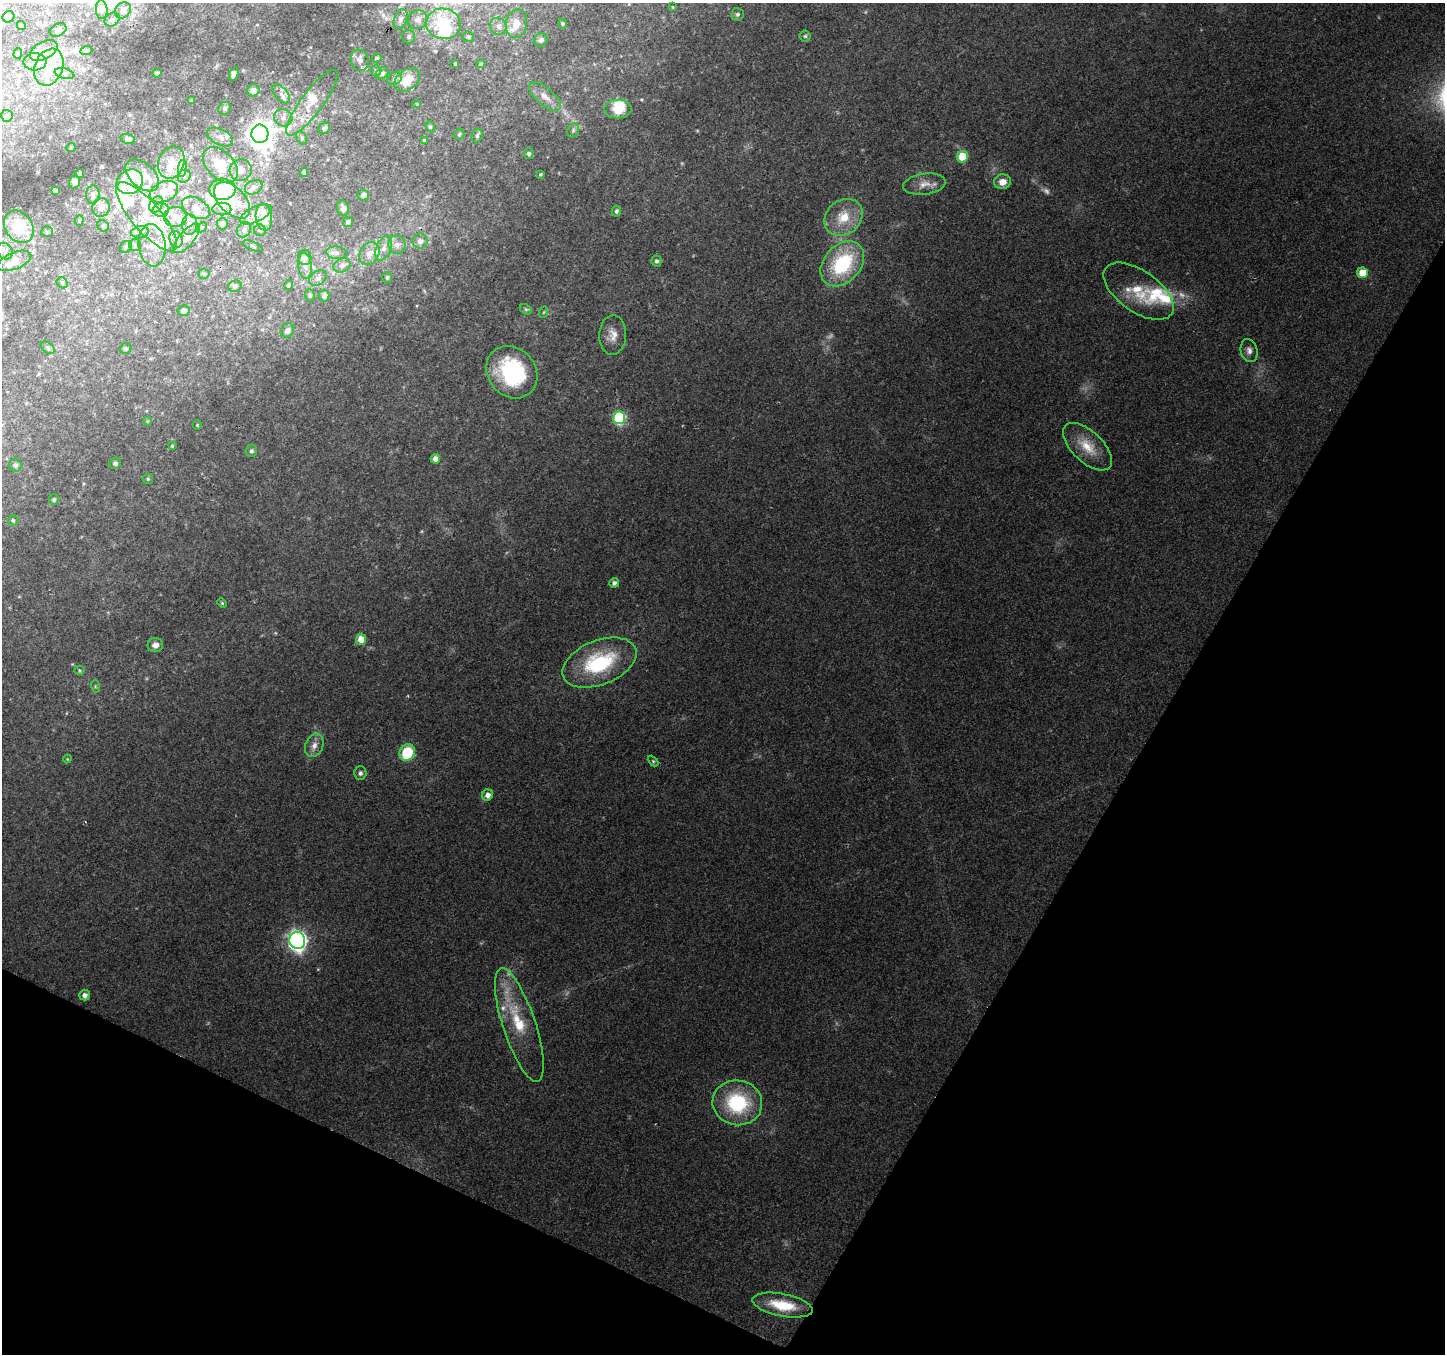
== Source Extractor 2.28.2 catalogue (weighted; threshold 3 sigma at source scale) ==
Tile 15 of 4 x 4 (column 3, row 4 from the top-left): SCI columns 2894-4336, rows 266-1617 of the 5779 x 5873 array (HDU 1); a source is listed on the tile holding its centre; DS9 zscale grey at full resolution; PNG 1447 x 1356 px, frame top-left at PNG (2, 3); each listed source drawn as its Kron ellipse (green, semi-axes under 4 px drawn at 4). Shown black and unused: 27% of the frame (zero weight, under 2 of 3 exposures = <1% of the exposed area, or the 3 px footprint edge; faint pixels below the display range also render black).
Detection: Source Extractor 2.28.2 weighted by HDU 2 'WHT'; one run over the whole footprint, this tile lists its part. Background 0.184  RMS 0.0099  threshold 0.0444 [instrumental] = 3 sigma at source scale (4.5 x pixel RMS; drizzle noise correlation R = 1.50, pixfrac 1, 0.0396/0.0396 arcsec/px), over >= 5 px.
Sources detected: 219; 5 too faint to see at this stretch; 10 inside a brighter object's white glare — neither listed nor drawn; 37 inside a brighter listed object's ellipse — not listed separately; the other 167 listed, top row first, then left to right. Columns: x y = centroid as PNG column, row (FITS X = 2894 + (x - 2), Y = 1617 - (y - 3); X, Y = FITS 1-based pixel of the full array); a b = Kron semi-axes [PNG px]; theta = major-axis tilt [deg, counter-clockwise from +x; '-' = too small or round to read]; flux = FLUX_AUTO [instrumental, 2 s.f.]
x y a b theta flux
672 7 4 3 - 0.67
102 10 9 6 -85 3.5
123 10 9 7 46 4
737 14 6 6 - 2.2
8 17 6 5 - 2
400 19 10 6 70 4
112 20 8 6 37 2.6
417 20 10 9 - 6
443 24 17 15 -11 43
516 24 14 10 80 13
562 24 5 4 - 1.2
21 26 4 3 - 1.6
498 26 9 8 - 4.6
58 30 9 6 25 3.4
409 36 7 6 - 2
805 36 5 5 - 1.8
468 37 6 5 - 1.7
541 40 7 6 - 3.3
44 50 15 8 29 7.7
86 51 6 4 20 1.5
18 54 5 4 - 1.6
377 58 5 3 - 1.3
360 60 11 9 -70 5
35 62 11 8 3 7.5
455 64 3 3 - 1.3
481 64 4 3 - 1.2
49 67 19 14 69 29
376 71 5 5 - 2.2
157 73 5 4 - 2.3
382 73 7 5 42 2.7
64 74 10 5 -15 2.8
234 74 7 4 70 3.1
395 78 8 6 34 2.6
407 80 14 10 37 18
253 90 6 5 - 5.9
281 94 11 6 -48 4
545 97 19 8 -40 10
191 100 3 3 - 0.76
312 103 40 11 53 20
417 104 4 2 - 0.72
225 108 7 6 - 2.1
618 109 13 9 0 19
7 116 6 5 - 2.2
283 118 9 8 - 5.8
430 127 6 4 -62 1.4
324 128 6 5 - 2.2
573 130 7 5 69 2.5
260 134 9 8 - 1000
459 134 6 4 47 1.3
477 136 7 5 63 1.8
220 137 14 8 -28 5.8
302 138 7 4 -61 1.8
128 139 7 4 -15 2.1
424 140 3 3 - 1.1
71 147 5 3 - 1.4
529 154 5 5 - 2.3
962 157 6 5 - 31
171 163 16 13 68 15
220 165 21 13 -46 29
182 168 9 4 81 3.4
241 170 11 11 - 9.2
304 172 4 4 - 3.1
80 173 4 2 - 0.91
540 174 3 3 - 1.1
142 175 20 12 -42 16
184 176 7 6 - 2.9
74 182 6 5 - 2.5
130 182 14 12 35 16
1002 182 8 7 - 9.3
924 184 21 10 8 10
254 187 9 7 26 3.9
223 189 13 10 -2 35
55 191 4 3 - 1.9
164 192 15 10 23 12
93 195 9 6 87 3.9
363 195 6 5 - 3.2
232 200 22 13 -46 29
156 204 9 6 63 4.7
101 208 9 8 - 6.8
196 208 15 9 -30 9.3
343 208 8 6 -79 3.9
222 209 9 6 0 4.5
161 210 8 7 - 4.9
616 211 5 4 - 2
256 214 17 7 26 9.4
146 217 43 14 -50 38
175 217 11 10 - 9.5
264 217 13 8 -81 26
843 217 20 17 40 25
79 220 5 4 - 1.3
348 222 5 5 - 2.2
222 224 6 5 - 5.7
189 225 10 7 88 6.3
103 226 6 5 - 1.6
19 227 17 13 -56 39
202 227 6 4 44 1.5
244 230 8 6 56 3.4
260 230 6 5 - 2.1
47 232 5 5 - 1.5
140 232 9 6 9 3.3
187 238 18 7 49 9.4
176 239 8 6 -75 4.1
420 241 7 7 - 4
135 245 6 6 - 2.4
152 245 21 13 -83 16
397 245 9 8 - 5.7
253 246 11 3 -24 1.4
126 247 6 5 - 1.9
384 248 13 7 67 7
5 251 9 7 -56 4.2
337 253 10 6 -5 4.1
369 253 12 9 57 9
305 257 8 6 88 6.9
15 261 18 8 22 12
656 261 5 5 - 2.4
842 264 25 18 48 76
342 265 9 6 20 4.6
305 266 13 7 -84 5.9
1362 273 5 5 - 17
204 274 5 5 - 1.6
387 277 5 5 - 1.6
318 278 9 6 35 3.7
62 283 6 5 - 1.6
288 285 5 4 - 1.8
235 286 7 5 16 2.7
1138 291 40 20 -35 37
310 295 6 4 -71 1.5
324 296 6 5 - 3.8
526 309 6 4 -29 1.4
183 311 6 5 - 3.2
544 312 6 4 70 1.3
287 330 7 6 - 3.9
613 335 20 13 88 11
48 348 8 5 -41 2
126 348 6 5 - 2
1249 351 11 8 -75 5.2
512 372 28 23 -49 94
619 418 6 6 - 100
147 421 5 3 - 0.87
197 425 5 4 - 1
172 446 4 4 - 0.92
1087 447 30 15 -44 24
251 451 6 5 - 2.2
435 459 5 4 - 6.5
115 463 6 5 - 2.5
15 465 6 6 - 2.5
148 479 5 5 - 1.5
54 500 5 5 - 1.7
13 520 5 5 - 1.7
614 583 5 4 - 4.2
222 603 5 4 - 1.2
361 639 5 5 - 15
155 645 7 7 - 6.4
599 663 39 22 22 79
79 670 5 4 - 1.2
95 686 6 4 -73 1.2
314 745 12 9 68 7.2
407 753 8 7 - 45
67 759 4 3 - 0.82
653 761 6 4 -45 1.3
360 773 7 6 - 2.5
488 795 6 5 - 6.2
297 940 8 8 - 420
85 995 5 5 - 4.7
519 1025 59 16 -72 50
737 1103 25 22 -11 76
782 1305 30 11 -11 31
Overlapping masked pixels (flux is a lower limit): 1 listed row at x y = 297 940
Unlisted compact peaks at least as high as the median listed source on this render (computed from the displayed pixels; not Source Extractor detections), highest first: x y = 642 99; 421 531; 682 163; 697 131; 243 70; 72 664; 217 65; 408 696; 38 172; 276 633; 84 483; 417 306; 19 597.